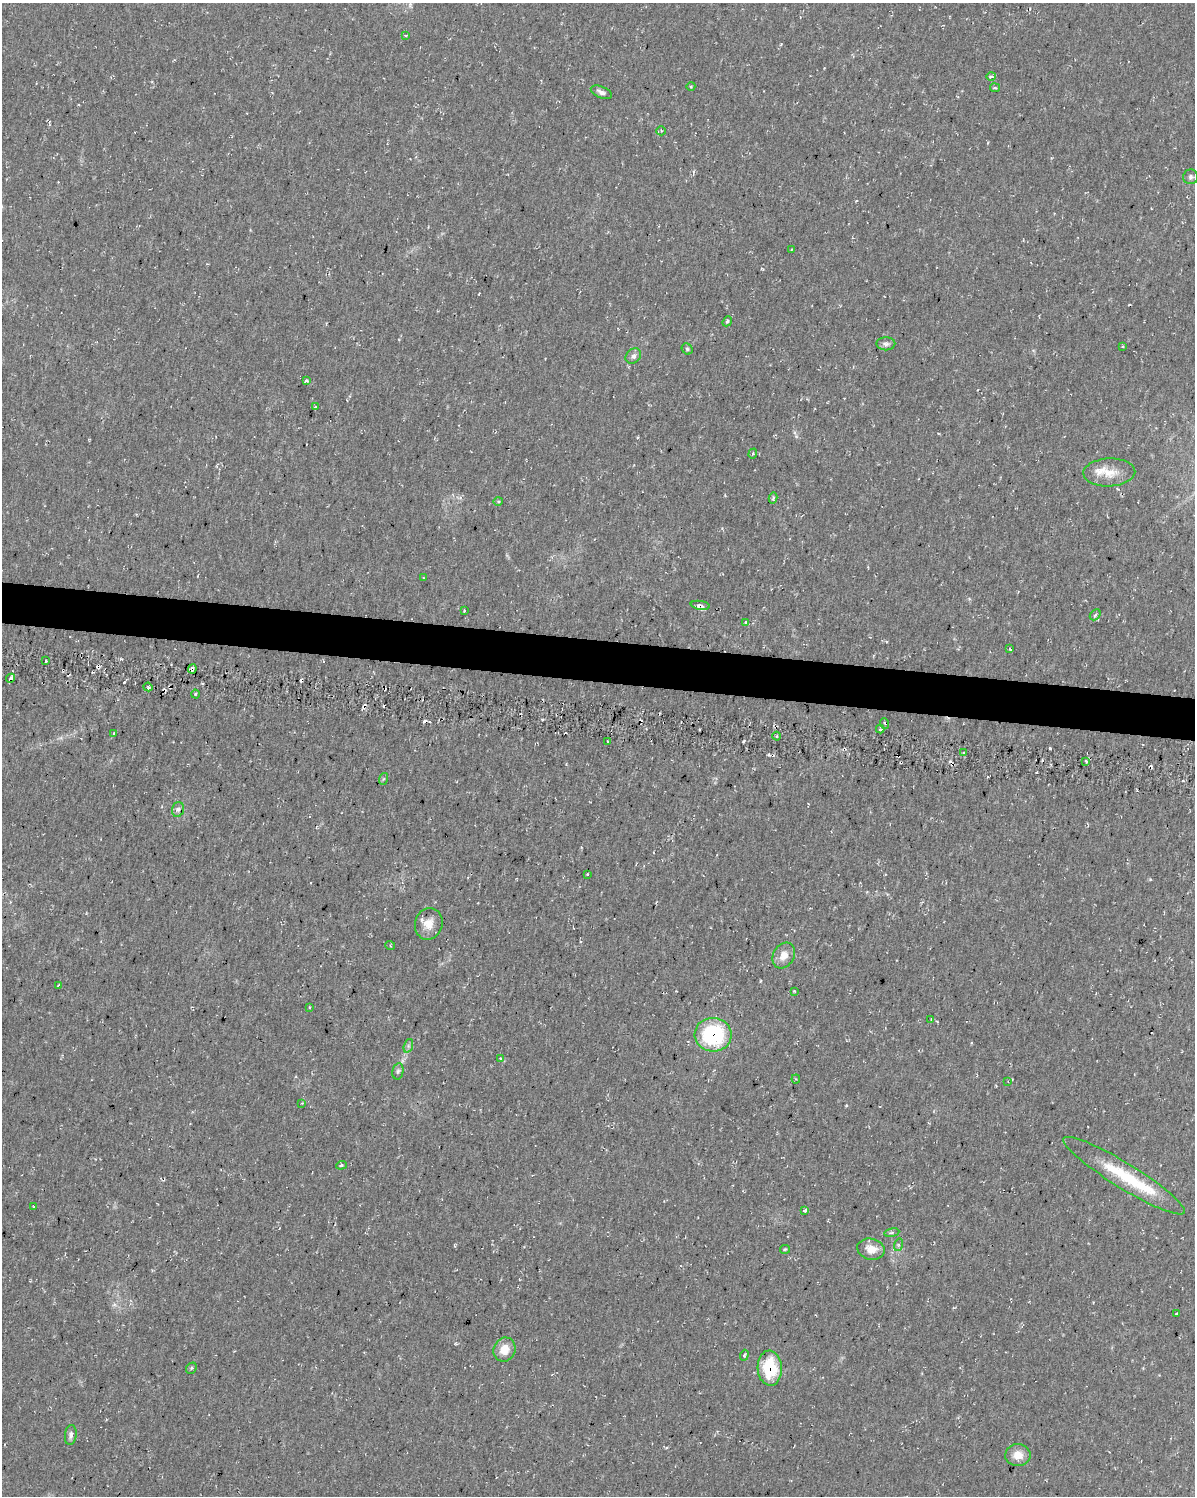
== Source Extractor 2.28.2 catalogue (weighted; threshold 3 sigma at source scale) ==
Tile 6 of 4 x 3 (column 2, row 2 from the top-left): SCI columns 1199-2391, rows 1776-3269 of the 4783 x 5045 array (HDU 1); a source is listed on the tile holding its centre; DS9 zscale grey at full resolution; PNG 1197 x 1498 px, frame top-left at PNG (2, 3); each listed source drawn as its Kron ellipse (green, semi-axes under 4 px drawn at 4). Shown black and unused: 3% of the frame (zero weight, under 2 of 3 exposures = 2% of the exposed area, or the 3 px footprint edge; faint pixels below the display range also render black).
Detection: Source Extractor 2.28.2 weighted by HDU 2 'WHT'; one run over the whole footprint, this tile lists its part. Background 0.035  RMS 0.0055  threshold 0.0246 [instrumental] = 3 sigma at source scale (4.5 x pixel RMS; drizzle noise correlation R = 1.50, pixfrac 1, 0.0396/0.0396 arcsec/px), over >= 5 px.
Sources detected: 81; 10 cosmic-ray / hot-pixel residue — neither listed nor drawn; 2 inside a brighter listed object's ellipse — not listed separately; the other 69 listed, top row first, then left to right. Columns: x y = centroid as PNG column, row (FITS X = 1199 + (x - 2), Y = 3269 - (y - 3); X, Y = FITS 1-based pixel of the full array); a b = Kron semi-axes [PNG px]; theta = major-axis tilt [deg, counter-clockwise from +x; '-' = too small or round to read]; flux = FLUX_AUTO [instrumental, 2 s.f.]
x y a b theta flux
406 36 3 2 - 0.69
991 76 5 4 - 1.1
691 86 4 3 - 0.49
995 88 5 4 - 0.79
601 92 11 5 -23 2.2
661 131 5 4 - 0.75
1191 177 7 7 - 1.5
792 249 3 2 - 0.44
727 321 5 4 - 0.84
886 344 9 6 -1 1.9
1123 346 3 2 - 0.54
687 349 6 5 - 0.95
633 356 8 7 - 2.3
306 380 4 3 - 1.1
315 407 3 3 - 0.73
753 454 5 4 - 0.87
1109 472 26 14 2 9.6
773 498 5 3 - 1.2
498 501 5 3 - 0.6
424 578 4 2 - 0.4
700 605 10 4 -8 2.5
464 610 2 2 - 0.6
1095 615 6 4 46 1.2
745 623 3 3 - 1.8
1010 649 4 2 - 0.68
46 661 3 2 - 0.57
192 669 4 3 - 5.4
11 678 5 3 - 2.4
148 687 4 3 - 1.1
195 694 4 3 - 0.71
885 723 5 3 - 0.81
880 729 4 4 - 0.85
114 733 3 2 - 0.75
776 736 4 3 - 0.6
607 742 3 2 - 0.96
964 753 4 3 - 0.91
1086 761 3 2 - 0.83
383 779 6 4 70 0.69
178 809 7 5 73 1.6
587 874 2 2 - 0.59
429 924 16 13 75 6.6
390 945 5 3 - 0.59
784 955 13 10 60 5.7
58 985 3 2 - 0.45
794 991 3 3 - 0.46
309 1007 3 2 - 0.53
931 1019 3 2 - 0.35
713 1035 18 17 - 52
408 1046 7 4 72 1.2
500 1058 3 3 - 1.5
398 1071 8 5 79 1.2
796 1079 4 4 - 0.59
1008 1081 3 3 - 0.44
302 1103 3 3 - 0.43
341 1165 5 4 - 0.86
1124 1176 71 12 -32 31
34 1207 3 3 - 1.1
805 1210 3 3 - 2.9
892 1233 7 4 9 0.95
898 1245 6 4 73 0.9
785 1249 5 4 - 0.68
871 1249 14 10 -11 6.1
1176 1314 3 2 - 0.41
504 1350 12 10 63 7.7
744 1355 5 3 - 1.1
191 1368 6 5 - 0.94
770 1368 17 12 -86 27
71 1435 10 6 83 2.1
1018 1455 12 11 - 6.3
Overlapping masked pixels (flux is a lower limit): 5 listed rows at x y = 700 605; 192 669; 11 678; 713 1035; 770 1368
Unlisted compact peaks at least as high as the median listed source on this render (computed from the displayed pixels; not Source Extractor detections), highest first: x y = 1050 748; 743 741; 121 659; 124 682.